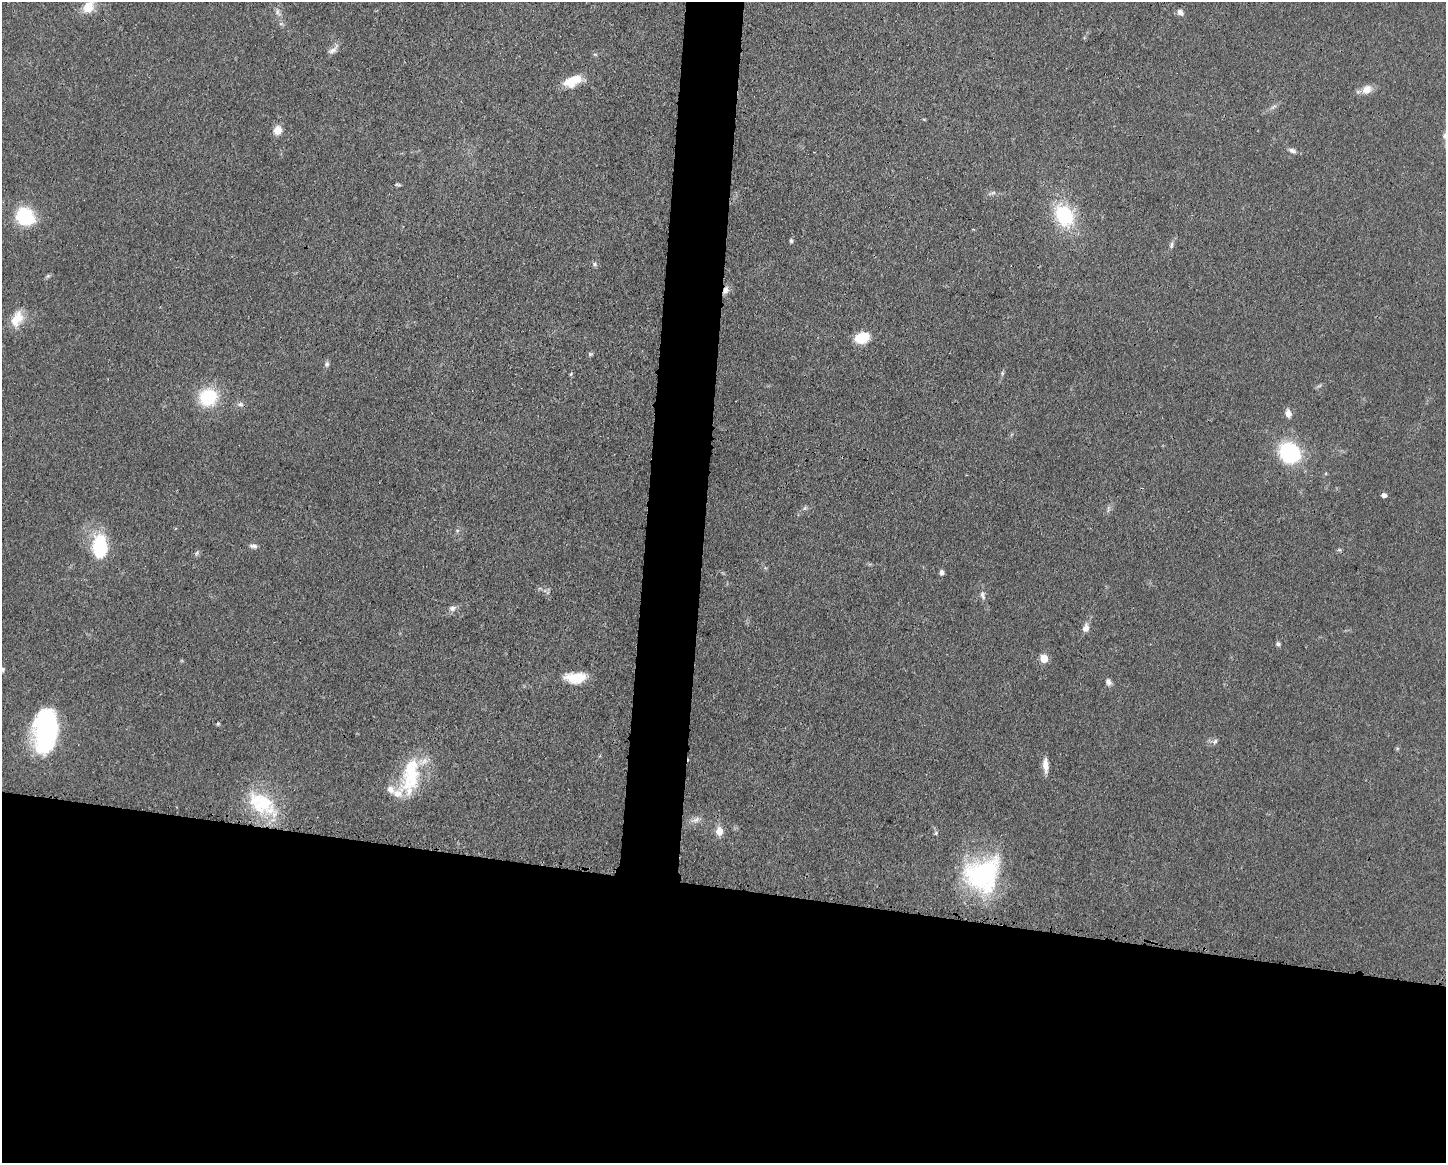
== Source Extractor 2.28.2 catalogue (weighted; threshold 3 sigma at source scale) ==
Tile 11 of 3 x 4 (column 2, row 4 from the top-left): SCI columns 1558-3001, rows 5-1165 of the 4670 x 4656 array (HDU 1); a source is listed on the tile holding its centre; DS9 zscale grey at full resolution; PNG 1448 x 1165 px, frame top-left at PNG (2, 2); no overlay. Shown black and unused: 27% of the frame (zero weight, under 3 of 4 exposures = <1% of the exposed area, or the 3 px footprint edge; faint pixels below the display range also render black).
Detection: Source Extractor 2.28.2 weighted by HDU 2 'WHT'; one run over the whole footprint, this tile lists its part. Background 0.0604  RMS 0.0042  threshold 0.0189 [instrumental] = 3 sigma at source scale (4.5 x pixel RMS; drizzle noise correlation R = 1.50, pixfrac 1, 0.05/0.05 arcsec/px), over >= 5 px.
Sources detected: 56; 3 inside a brighter listed object's ellipse — not listed separately; the other 53 listed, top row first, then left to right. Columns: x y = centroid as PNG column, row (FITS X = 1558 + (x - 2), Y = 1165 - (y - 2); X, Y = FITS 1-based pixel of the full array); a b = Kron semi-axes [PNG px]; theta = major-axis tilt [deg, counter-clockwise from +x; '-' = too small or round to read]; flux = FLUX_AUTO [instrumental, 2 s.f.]
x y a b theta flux
88 7 15 12 58 7
277 12 9 4 90 1.3
1180 12 8 6 -47 2.1
281 24 6 4 -17 0.7
332 50 12 7 37 2.3
572 81 22 11 23 9.3
1367 89 14 11 33 3.9
1273 106 10 3 21 0.92
278 130 10 8 71 4.2
1445 136 8 6 78 1.6
1292 151 10 6 -23 1.5
398 184 8 3 -3 0.66
993 193 9 4 9 0.96
1064 215 19 14 -60 30
25 216 20 17 -45 20
791 241 6 4 82 0.78
1171 245 10 4 85 1
595 264 7 5 -23 0.96
48 276 6 5 - 0.71
726 290 10 7 70 2.2
17 318 23 13 64 7.7
862 338 13 9 18 13
590 354 6 5 - 0.69
327 364 7 6 - 1
1002 373 6 4 90 0.66
571 374 5 4 - 0.48
208 397 18 17 - 21
240 404 8 6 -1 1.2
1288 413 10 7 -74 2.5
1290 453 25 22 -42 32
1384 495 5 5 - 1.2
253 546 11 6 -6 1.4
100 547 24 15 -87 25
197 553 6 4 70 0.72
942 572 6 5 - 1.2
982 595 11 6 -70 1.6
452 608 9 7 11 1.8
1086 628 9 7 80 2.8
1278 644 6 5 - 0.86
1044 658 6 6 - 9.2
2 669 5 5 - 0.78
576 678 24 12 2 10
1108 682 9 7 -65 1.5
218 724 5 4 - 0.59
46 731 41 21 84 70
1215 741 8 5 54 1
1045 765 17 6 -84 3.7
410 776 53 22 80 26
262 804 44 23 -33 27
696 820 11 6 26 2.1
719 831 8 8 - 4.8
936 833 6 5 - 0.66
982 874 42 37 33 59
Overlapping masked pixels (flux is a lower limit): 1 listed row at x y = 726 290
Isophote crosses this tile's border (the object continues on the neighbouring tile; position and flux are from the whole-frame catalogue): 2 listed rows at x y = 1445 136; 2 669